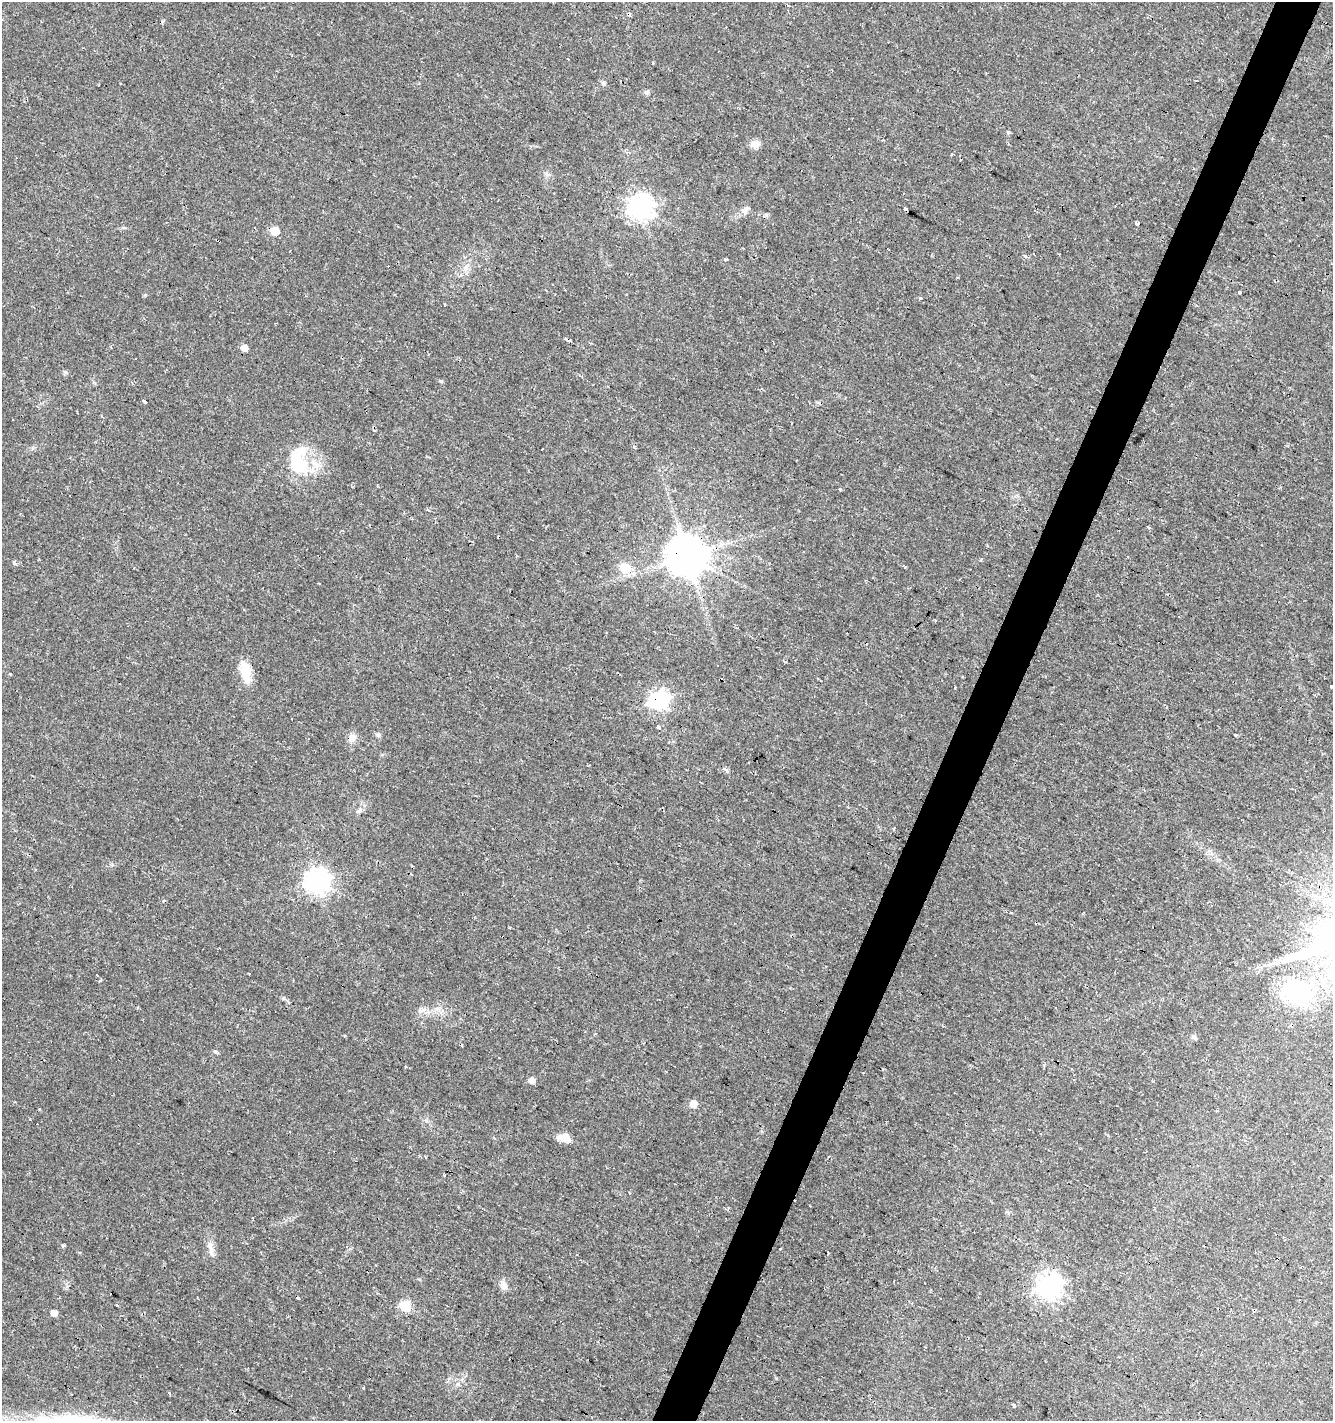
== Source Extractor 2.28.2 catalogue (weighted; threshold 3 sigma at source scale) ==
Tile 10 of 4 x 4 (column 2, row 3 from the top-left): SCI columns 1597-2927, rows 1419-2837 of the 5786 x 5675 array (HDU 1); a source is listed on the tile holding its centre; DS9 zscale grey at full resolution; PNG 1335 x 1423 px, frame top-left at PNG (2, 2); no overlay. Shown black and unused: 3% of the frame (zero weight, under 2 of 3 exposures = <1% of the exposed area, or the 3 px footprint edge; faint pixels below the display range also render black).
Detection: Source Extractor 2.28.2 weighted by HDU 2 'WHT'; one run over the whole footprint, this tile lists its part. Background 0.0182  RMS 0.0035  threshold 0.0157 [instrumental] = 3 sigma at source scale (4.5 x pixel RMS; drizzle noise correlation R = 1.50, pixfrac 1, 0.0396/0.0396 arcsec/px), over >= 5 px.
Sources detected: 95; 1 inside a brighter object's white glare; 26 cosmic-ray / hot-pixel residue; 1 long thin detection or spike segment (spike, bleed or trail) — not listed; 1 inside a brighter listed object's ellipse — not listed separately; the other 66 listed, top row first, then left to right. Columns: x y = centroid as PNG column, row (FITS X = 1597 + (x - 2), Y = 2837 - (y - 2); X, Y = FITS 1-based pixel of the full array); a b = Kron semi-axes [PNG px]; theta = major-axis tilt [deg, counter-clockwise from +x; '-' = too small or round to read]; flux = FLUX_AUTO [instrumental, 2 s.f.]
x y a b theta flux
567 59 3 3 - 0.86
603 83 6 5 - 0.78
647 92 7 6 - 0.79
848 129 3 2 - 0.66
1008 132 4 4 - 0.41
755 144 12 9 -2 2.2
952 154 3 3 - 1.6
641 208 9 8 - 270
745 210 12 7 58 1.8
766 215 6 5 - 0.62
1137 224 3 3 - 5.1
275 231 6 5 - 9.4
1034 254 4 2 - 0.63
1025 256 5 4 - 0.46
725 259 4 4 - 1.5
466 267 12 4 79 1.4
1239 293 3 3 - 3.5
920 298 4 3 - 3.1
444 305 3 2 - 0.5
244 348 6 5 - 2.4
136 359 3 3 - 1.6
65 372 7 5 -28 0.63
145 401 4 3 - 6.8
634 447 3 3 - 1.3
542 449 3 2 - 0.49
297 462 40 24 -54 17
840 490 3 3 - 0.48
1150 527 3 3 - 1.8
687 556 11 11 - 1100
14 562 5 4 - 0.97
905 567 4 3 - 0.39
625 568 6 6 - 17
319 583 3 2 - 0.43
1179 616 3 2 - 0.32
246 672 27 12 -79 7.3
10 674 3 3 - 0.52
1332 686 3 3 - 0.61
955 687 3 2 - 0.28
659 700 8 7 - 140
658 727 5 4 - 0.71
378 735 7 4 -44 0.67
1235 735 3 3 - 1.5
352 738 12 9 52 2.4
317 881 9 8 - 270
1324 894 5 4 - 3.5
100 981 6 3 44 0.45
1297 992 39 30 -20 37
421 1010 14 7 18 1.9
1194 1037 7 6 - 0.76
462 1045 3 3 - 0.29
499 1057 3 3 - 2.2
531 1080 5 5 - 2.5
693 1104 5 5 - 5
39 1109 3 3 - 0.82
564 1138 16 9 -16 3.5
444 1175 4 2 - 0.31
63 1245 4 3 - 1.1
211 1249 26 6 -80 2.7
504 1286 11 10 - 2
1049 1286 9 8 - 290
117 1305 3 2 - 0.7
405 1306 6 6 - 24
1254 1310 4 3 - 0.61
54 1313 5 4 - 2.8
363 1388 3 3 - 0.3
1014 1406 3 3 - 3.2
Overlapping masked pixels (flux is a lower limit): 3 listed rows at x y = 687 556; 659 700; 1254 1310
Isophote crosses this tile's border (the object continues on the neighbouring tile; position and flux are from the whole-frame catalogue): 2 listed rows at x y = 1332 686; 1324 894
Unlisted compact peaks at least as high as the median listed source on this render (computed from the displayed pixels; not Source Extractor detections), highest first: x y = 145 295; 33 448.